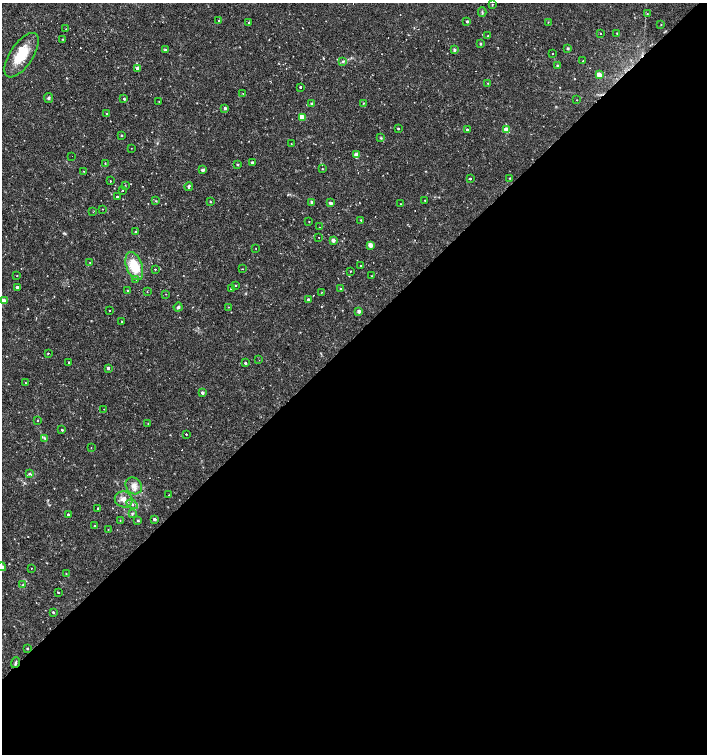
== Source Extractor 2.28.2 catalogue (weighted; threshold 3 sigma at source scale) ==
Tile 15 of 4 x 4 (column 3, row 4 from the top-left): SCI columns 3028-4436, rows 1-1504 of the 5991 x 6017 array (HDU 1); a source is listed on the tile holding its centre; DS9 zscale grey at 2 x 2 block average (1 PNG px = mean of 2 x 2 image px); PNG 709 x 756 px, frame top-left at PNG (2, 3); each listed source drawn as its Kron ellipse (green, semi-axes under 4 px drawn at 4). Shown black and unused: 56% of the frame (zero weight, under 2 of 3 exposures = <1% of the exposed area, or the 3 px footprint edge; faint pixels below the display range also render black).
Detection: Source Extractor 2.28.2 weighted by HDU 2 'WHT'; one run over the whole footprint, this tile lists its part. Background 0.0173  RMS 0.0019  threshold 0.00854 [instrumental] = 3 sigma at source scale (4.5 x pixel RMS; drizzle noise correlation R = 1.50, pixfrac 1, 0.0396/0.0396 arcsec/px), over >= 5 px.
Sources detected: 150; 15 cosmic-ray / hot-pixel residue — neither listed nor drawn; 2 inside a brighter listed object's ellipse — not listed separately; the other 133 listed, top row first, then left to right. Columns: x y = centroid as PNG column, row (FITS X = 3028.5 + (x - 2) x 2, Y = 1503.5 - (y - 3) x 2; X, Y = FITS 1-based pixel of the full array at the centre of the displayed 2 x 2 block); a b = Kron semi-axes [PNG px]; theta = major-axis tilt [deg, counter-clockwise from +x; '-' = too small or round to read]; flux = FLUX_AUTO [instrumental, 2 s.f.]
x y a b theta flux
492 4 3 2 - 0.25
482 12 5 2 - 0.47
647 14 3 2 - 0.22
218 20 2 2 - 0.47
467 21 2 2 - 0.9
548 22 2 2 - 0.2
249 23 2 2 - 0.56
661 25 2 2 - 0.19
66 29 2 2 - 0.21
600 33 2 2 - 0.3
617 33 3 2 - 0.31
488 36 3 2 - 0.44
63 39 2 2 - 0.4
480 44 2 2 - 0.76
568 48 3 3 - 0.48
165 50 3 3 - 0.64
454 50 2 2 - 1.3
552 53 2 2 - 0.4
21 55 25 11 56 12
343 61 4 3 - 0.61
583 61 2 2 - 0.26
557 65 3 2 - 0.32
138 68 3 3 - 2.9
599 75 3 2 - 5.4
488 83 2 2 - 0.26
301 87 2 2 - 0.7
243 94 2 2 - 0.64
48 98 5 4 - 0.76
124 99 2 2 - 0.66
576 100 2 2 - 0.42
159 101 2 2 - 0.18
363 103 2 2 - 0.22
312 104 2 2 - 1.8
225 108 2 2 - 1.3
106 113 2 2 - 1
302 117 3 3 - 9.5
398 129 2 2 - 0.46
467 129 2 2 - 0.54
507 130 3 2 - 9.4
121 135 2 2 - 0.51
381 138 3 3 - 0.36
291 144 2 2 - 0.24
131 148 2 2 - 0.13
357 155 3 3 - 6.2
72 156 2 2 - 0.49
105 163 2 2 - 0.25
252 163 2 2 - 1.1
237 165 3 3 - 0.44
322 169 2 2 - 0.31
202 170 4 3 - 0.77
83 171 2 2 - 0.17
510 178 3 2 - 0.25
470 179 2 2 - 0.85
110 181 2 2 - 0.26
125 185 2 2 - 0.16
189 186 4 3 - 0.72
123 190 2 2 - 0.24
117 197 2 2 - 2.3
425 200 3 2 - 0.25
156 201 3 2 - 0.28
210 201 3 2 - 0.29
312 202 2 2 - 2
331 203 2 2 - 1.9
401 204 2 2 - 0.21
103 209 2 2 - 2
93 212 2 2 - 0.46
361 220 2 2 - 0.41
309 222 2 2 - 0.19
320 227 2 2 - 0.44
136 232 3 2 - 0.53
319 238 2 2 - 0.32
333 240 2 2 - 3.2
370 245 3 2 - 5
256 248 2 2 - 0.16
90 262 2 2 - 0.17
134 266 15 8 -71 12
361 266 2 2 - 0.38
155 269 2 2 - 0.31
242 269 2 2 - 0.18
350 271 2 2 - 0.24
17 276 2 2 - 0.19
372 276 2 2 - 0.21
136 280 2 2 - 0.32
235 286 2 2 - 0.21
17 287 3 2 - 1.1
231 289 2 2 - 1
341 289 2 2 - 0.61
128 290 2 2 - 0.35
147 291 2 2 - 0.53
322 292 3 2 - 0.25
166 294 2 2 - 0.14
309 300 2 2 - 1.6
3 301 3 2 - 5.4
178 307 4 3 - 0.89
228 307 3 2 - 0.18
109 311 2 2 - 0.22
359 311 2 2 - 1.9
122 322 2 2 - 0.22
48 353 2 2 - 0.31
259 360 2 2 - 0.17
68 362 2 2 - 0.28
245 363 2 2 - 0.75
108 368 2 2 - 1.3
25 383 2 2 - 0.26
202 393 2 2 - 1.7
104 409 2 2 - 0.16
37 421 2 2 - 0.5
148 423 2 2 - 0.23
62 430 2 2 - 0.54
186 434 2 2 - 3.7
45 438 3 2 - 0.4
91 448 2 2 - 0.18
29 473 3 3 - 0.47
134 486 9 7 -53 2.7
169 495 2 2 - 0.22
124 499 9 8 - 3.1
132 504 6 3 -31 1.1
98 508 2 2 - 0.48
132 513 4 3 - 0.49
68 515 2 2 - 0.66
154 519 2 2 - 1.6
120 520 3 2 - 0.18
138 521 3 2 - 0.53
94 526 3 3 - 0.29
108 529 2 2 - 0.18
2 567 4 4 - 1.3
31 568 2 2 - 0.45
66 574 2 2 - 0.23
23 585 3 2 - 0.32
58 592 2 2 - 0.33
53 613 3 2 - 0.48
27 649 2 2 - 0.54
16 663 5 2 - 0.64
Overlapping masked pixels (flux is a lower limit): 1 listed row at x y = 16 663
Isophote crosses this tile's border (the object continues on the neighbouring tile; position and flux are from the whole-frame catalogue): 2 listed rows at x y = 3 301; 2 567
Diffuse or blended objects may show on this block-average render without a row.